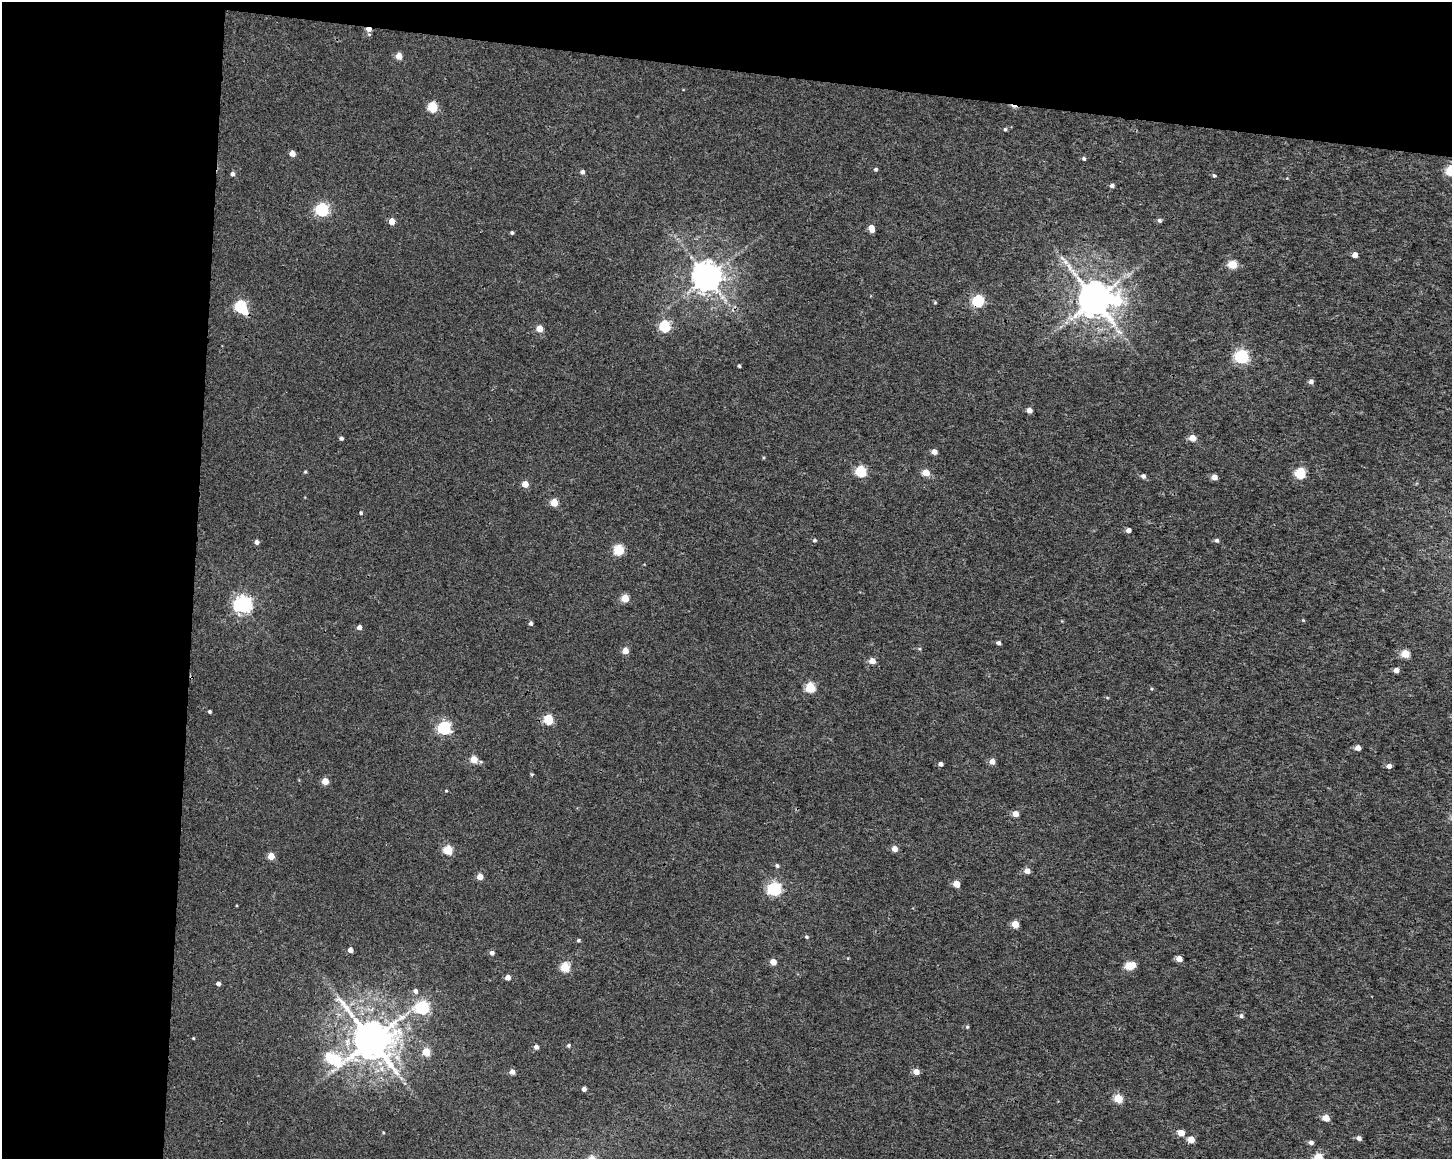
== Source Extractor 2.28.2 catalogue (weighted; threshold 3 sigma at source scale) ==
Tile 1 of 3 x 4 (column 1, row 1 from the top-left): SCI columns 285-1734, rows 3477-4633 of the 4868 x 4642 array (HDU 1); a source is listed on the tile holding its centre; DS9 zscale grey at full resolution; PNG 1454 x 1161 px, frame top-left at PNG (2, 2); no overlay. Shown black and unused: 19% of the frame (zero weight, under 3 of 4 exposures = <1% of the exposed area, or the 3 px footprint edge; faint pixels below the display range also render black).
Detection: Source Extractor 2.28.2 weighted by HDU 2 'WHT'; one run over the whole footprint, this tile lists its part. Background 9.45e-04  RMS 0.0025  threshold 0.0111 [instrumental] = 3 sigma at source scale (4.5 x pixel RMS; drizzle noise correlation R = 1.50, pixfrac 1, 0.0396/0.0396 arcsec/px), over >= 5 px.
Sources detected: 116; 2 inside a brighter object's white glare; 2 cosmic-ray / hot-pixel residue — not listed; the other 112 listed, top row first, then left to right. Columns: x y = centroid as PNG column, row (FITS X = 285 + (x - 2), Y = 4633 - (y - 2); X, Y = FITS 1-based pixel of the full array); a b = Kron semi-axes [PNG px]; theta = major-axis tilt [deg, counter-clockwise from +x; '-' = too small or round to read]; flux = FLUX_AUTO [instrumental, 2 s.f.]
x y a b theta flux
399 56 5 5 - 3.5
433 107 6 5 - 13
1005 129 5 4 - 0.46
292 153 5 4 - 2.1
1084 158 5 4 - 0.5
876 169 5 4 - 0.37
1451 170 5 5 - 16
582 172 5 5 - 0.71
232 174 4 4 - 0.79
1214 175 5 4 - 0.36
1112 185 5 4 - 0.81
322 210 6 6 - 34
1159 220 6 5 - 0.59
392 221 5 4 - 3
871 228 7 5 -74 2.5
512 233 3 3 - 0.42
1354 255 4 4 - 2
1063 258 12 4 -36 0.99
1232 264 5 5 - 8
707 277 9 8 - 400
1095 299 10 9 - 670
978 301 6 6 - 24
935 302 4 4 - 0.26
241 306 6 6 - 21
665 326 6 5 - 21
539 329 5 5 - 3.8
1241 357 6 6 - 47
739 366 3 3 - 0.39
1311 381 5 5 - 0.86
1029 410 4 4 - 1.9
341 438 4 3 - 0.64
1193 438 5 5 - 3.4
934 452 5 4 - 1.7
861 471 5 5 - 18
305 472 4 4 - 0.27
926 473 5 5 - 3.8
1300 473 5 5 - 17
1143 476 5 5 - 0.87
1214 477 5 4 - 1.9
525 484 5 4 - 3
554 502 5 5 - 4.9
361 513 4 4 - 0.36
1128 530 4 4 - 1.3
815 540 5 4 - 0.39
1217 540 5 5 - 0.6
256 542 4 4 - 0.95
618 550 5 5 - 15
625 598 5 5 - 6.1
243 604 7 7 - 90
1303 620 4 4 - 0.21
531 623 5 4 - 0.61
359 627 4 4 - 1.1
999 643 4 4 - 0.59
919 649 5 3 - 0.29
625 651 5 5 - 3.1
1405 654 5 5 - 6.5
872 661 5 4 - 2.4
1396 670 4 4 - 1.7
810 687 5 5 - 13
1152 689 4 3 - 0.24
209 711 3 3 - 0.38
548 720 5 5 - 14
444 728 6 6 - 35
1358 748 5 4 - 1.8
474 759 5 5 - 4.4
992 761 5 5 - 2.1
940 764 4 4 - 0.91
1389 766 5 5 - 1.2
532 774 4 4 - 0.3
325 781 5 4 - 4.5
446 791 4 4 - 0.22
1015 814 5 4 - 2.5
894 849 5 4 - 2.3
448 850 5 5 - 10
271 856 5 5 - 4
777 865 5 5 - 0.5
1027 871 5 5 - 2
480 876 4 4 - 3
956 884 5 5 - 3.7
774 889 6 6 - 39
1015 924 5 5 - 4.5
806 937 5 4 - 0.38
578 940 4 4 - 0.35
350 950 4 4 - 1.6
492 953 5 4 - 0.96
1179 959 5 4 - 2.3
773 962 5 4 - 2.9
1129 966 8 5 15 7.9
565 967 5 5 - 11
508 977 4 4 - 1.6
218 984 4 4 - 0.79
415 991 6 5 - 0.82
422 1008 6 6 - 33
1241 1016 6 5 - 0.56
967 1027 5 5 - 0.37
193 1038 4 3 - 0.21
371 1040 12 11 - 900
569 1045 5 4 - 0.39
536 1047 5 4 - 1
426 1052 5 5 - 6.2
333 1059 17 8 -25 21
512 1072 5 4 - 1.6
916 1072 5 5 - 2.4
584 1089 4 4 - 0.95
1118 1098 5 5 - 8.7
1326 1118 5 4 - 4.1
383 1132 4 3 - 0.21
1181 1133 5 5 - 3.1
1359 1138 5 5 - 1
1191 1139 5 5 - 3.9
1311 1142 5 4 - 0.8
1318 1157 5 5 - 9.2
Overlapping masked pixels (flux is a lower limit): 1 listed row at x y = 978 301
Isophote crosses this tile's border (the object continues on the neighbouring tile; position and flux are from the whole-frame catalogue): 2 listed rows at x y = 1451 170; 1318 1157